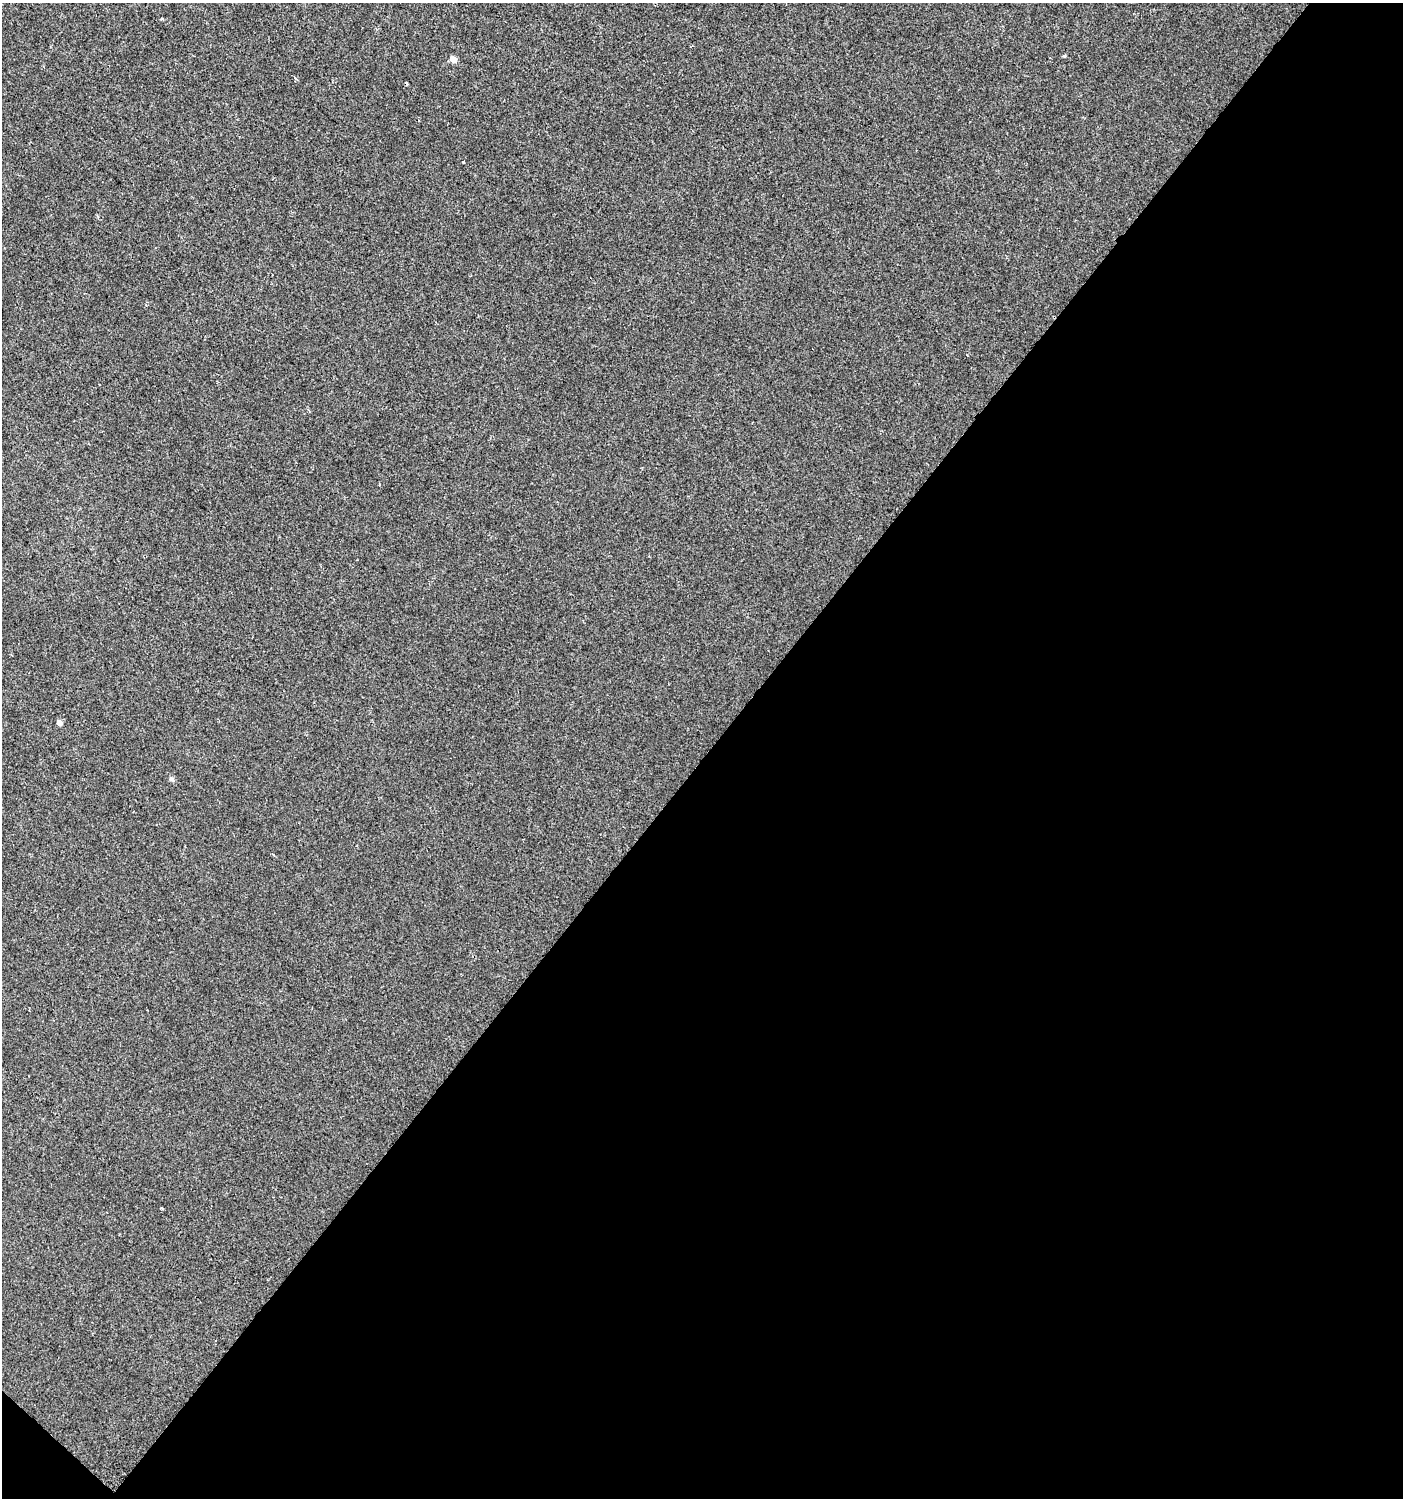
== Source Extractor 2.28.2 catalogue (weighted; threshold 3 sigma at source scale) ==
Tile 4 of 2 x 2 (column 2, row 2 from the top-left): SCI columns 1510-2910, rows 1-1496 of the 3001 x 2992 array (HDU 1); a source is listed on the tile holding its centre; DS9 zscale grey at full resolution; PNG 1405 x 1500 px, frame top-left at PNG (2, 3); no overlay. Shown black and unused: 50% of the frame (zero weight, under 2 of 3 exposures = <1% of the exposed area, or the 3 px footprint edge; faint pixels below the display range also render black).
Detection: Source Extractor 2.28.2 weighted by HDU 2 'WHT'; one run over the whole footprint, this tile lists its part. Background 0.0011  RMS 0.0041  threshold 0.0185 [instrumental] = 3 sigma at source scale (4.5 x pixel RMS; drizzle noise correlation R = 1.50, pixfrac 1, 0.0396/0.0396 arcsec/px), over >= 5 px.
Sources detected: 9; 2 cosmic-ray / hot-pixel residue — not listed; the other 7 listed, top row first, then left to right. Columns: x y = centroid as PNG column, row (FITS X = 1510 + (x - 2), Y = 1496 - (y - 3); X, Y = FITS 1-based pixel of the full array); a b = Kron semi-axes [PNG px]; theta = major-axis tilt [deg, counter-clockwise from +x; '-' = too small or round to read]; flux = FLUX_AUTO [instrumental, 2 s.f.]
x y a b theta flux
162 19 3 3 - 0.95
1064 56 4 3 - 0.72
453 59 5 4 - 4.8
59 723 5 4 - 2.6
172 779 8 5 -27 0.8
273 854 4 3 - 0.46
162 1208 3 3 - 0.81